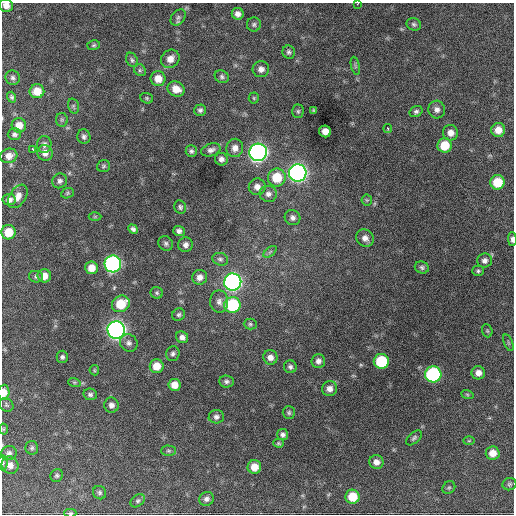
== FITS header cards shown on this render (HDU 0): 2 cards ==
NAXIS1  =                  512 / Axis length
NAXIS2  =                  512 / Axis length

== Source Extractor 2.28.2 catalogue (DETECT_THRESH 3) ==
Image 512 x 512 px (HDU 0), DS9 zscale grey, 1 PNG px = 1 image px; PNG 516 x 516 px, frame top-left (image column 1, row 512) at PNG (2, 3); each listed source drawn as its Kron ellipse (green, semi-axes under 4 px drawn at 4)
Background 1340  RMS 37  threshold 112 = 3 sigma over >= 5 px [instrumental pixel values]
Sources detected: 130; all 130 listed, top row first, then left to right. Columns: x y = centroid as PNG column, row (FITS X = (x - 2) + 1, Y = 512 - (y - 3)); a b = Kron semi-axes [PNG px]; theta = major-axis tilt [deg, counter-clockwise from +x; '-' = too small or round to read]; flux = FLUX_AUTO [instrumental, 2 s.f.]
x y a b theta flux
358 4 3 2 - 3.2e+03
6 6 7 6 - 1.9e+04
238 14 6 5 - 1.2e+04
178 17 9 6 49 7.0e+03
254 24 7 7 - 5.6e+03
414 24 7 6 - 5.4e+03
94 45 6 5 - 4.0e+03
289 52 7 6 - 6.2e+03
170 59 10 8 45 2.1e+04
132 60 8 5 -61 5.6e+03
355 66 9 4 -77 3.7e+03
261 69 8 8 - 1.2e+04
140 70 6 5 - 5.3e+03
222 77 7 6 - 6.5e+03
13 78 7 7 - 7.2e+03
158 79 7 7 - 2.8e+04
176 89 9 7 -27 2.7e+04
37 91 7 7 - 3.6e+04
12 97 5 4 - 4.7e+03
147 98 6 5 - 3.7e+03
254 98 5 5 - 3.6e+03
73 106 8 5 -74 4.9e+03
200 110 6 5 - 6.3e+03
314 110 3 3 - 3.0e+03
437 110 9 8 - 1.2e+04
298 111 7 5 90 4.6e+03
416 112 7 5 32 5.7e+03
62 120 7 6 - 4.5e+03
19 125 7 7 - 2.6e+04
388 128 4 3 - 4.2e+03
498 130 7 7 - 2.3e+04
325 131 6 6 - 2.0e+04
451 133 7 7 - 1.7e+04
14 134 7 6 - 6.6e+03
84 137 7 6 - 7.4e+03
44 144 8 7 - 9.4e+03
445 145 7 7 - 5.9e+04
235 148 9 8 - 1.6e+04
33 149 3 3 - 7.2e+03
211 150 10 6 17 1.0e+04
191 151 6 5 - 5.7e+03
258 152 9 8 - 1.3e+06
45 153 8 7 - 1.5e+04
9 156 8 7 - 1.7e+04
221 159 6 6 - 9.8e+03
103 166 6 6 - 4.6e+03
298 173 9 8 - 1.4e+06
277 178 9 9 - 6.9e+04
60 181 8 7 - 7.7e+03
497 182 7 7 - 6.4e+04
257 187 8 8 - 1.6e+04
67 193 6 5 - 4.1e+03
268 194 8 8 - 1.2e+04
18 196 13 8 56 1.8e+04
9 199 6 5 - 1.2e+04
367 200 5 5 - 3.5e+03
180 207 7 5 -76 5.5e+03
95 217 6 4 1 3.1e+03
293 218 8 7 - 9.5e+03
133 229 5 4 - 7.0e+03
179 231 6 5 - 8.1e+03
8 232 7 7 - 4.5e+04
365 238 9 8 - 1.4e+04
512 239 7 4 -88 7.5e+03
166 243 8 7 - 6.4e+03
185 245 7 7 - 1.1e+04
270 252 8 4 37 4.8e+03
220 259 8 6 -17 6.2e+03
485 261 7 7 - 9.4e+03
113 264 8 8 - 6.9e+05
422 267 7 6 - 5.6e+03
91 268 6 6 - 2.4e+04
478 271 6 5 - 4.4e+03
44 276 7 6 - 2.2e+04
36 277 7 5 -10 5.2e+03
200 277 7 7 - 1.5e+04
233 282 8 8 - 1.1e+06
157 293 6 5 - 4.4e+03
219 302 11 9 -89 1.4e+04
121 304 9 8 - 6.6e+04
232 305 8 8 - 1.9e+05
179 315 7 6 - 5.6e+03
250 324 6 5 - 4.6e+03
116 330 8 8 - 1.6e+06
487 331 7 5 -69 3.6e+03
182 337 6 5 - 1.1e+04
129 343 9 8 - 1.0e+04
508 343 9 3 -69 3.6e+03
173 354 7 6 - 6.5e+03
62 357 6 5 - 6.3e+03
270 357 7 7 - 1.4e+04
318 361 7 7 - 1.0e+04
381 361 7 7 - 1.4e+05
157 366 7 7 - 3.4e+04
290 367 6 6 - 7.1e+03
94 370 5 4 - 3.1e+03
478 373 7 6 - 1.5e+04
433 374 8 8 - 4.0e+05
227 381 7 6 - 6.4e+03
74 382 6 4 -18 4.0e+03
174 385 6 6 - 2.6e+04
329 389 7 7 - 1.4e+04
4 392 7 5 87 2.4e+04
90 394 7 5 -13 6.2e+03
467 394 6 4 -19 3.2e+03
6 405 7 6 - 5.0e+03
111 405 7 7 - 1.0e+04
289 413 6 6 - 4.9e+03
216 417 7 6 - 8.1e+03
3 429 5 3 - 2.4e+03
283 435 5 5 - 7.3e+03
414 438 9 5 42 6.1e+03
469 441 5 3 - 2.6e+03
278 443 5 4 - 3.6e+03
32 448 7 6 - 5.8e+03
168 451 7 5 -1 4.7e+03
9 453 8 7 - 8.1e+03
493 453 7 6 - 2.6e+04
376 462 7 7 - 1.5e+04
3 463 8 5 -87 4.4e+03
10 465 9 8 - 1.6e+04
254 467 7 7 - 2.9e+04
57 476 6 6 - 5.3e+03
509 484 7 6 - 4.9e+03
449 488 7 5 42 4.8e+03
99 493 7 6 - 5.8e+03
352 497 7 7 - 5.7e+04
206 499 7 7 - 9.2e+03
138 501 8 5 39 5.7e+03
70 513 6 4 0 4.6e+03
At the frame edge (FLAGS 8, measured only in part): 6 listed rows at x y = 358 4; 6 6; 512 239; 4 392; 3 463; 70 513